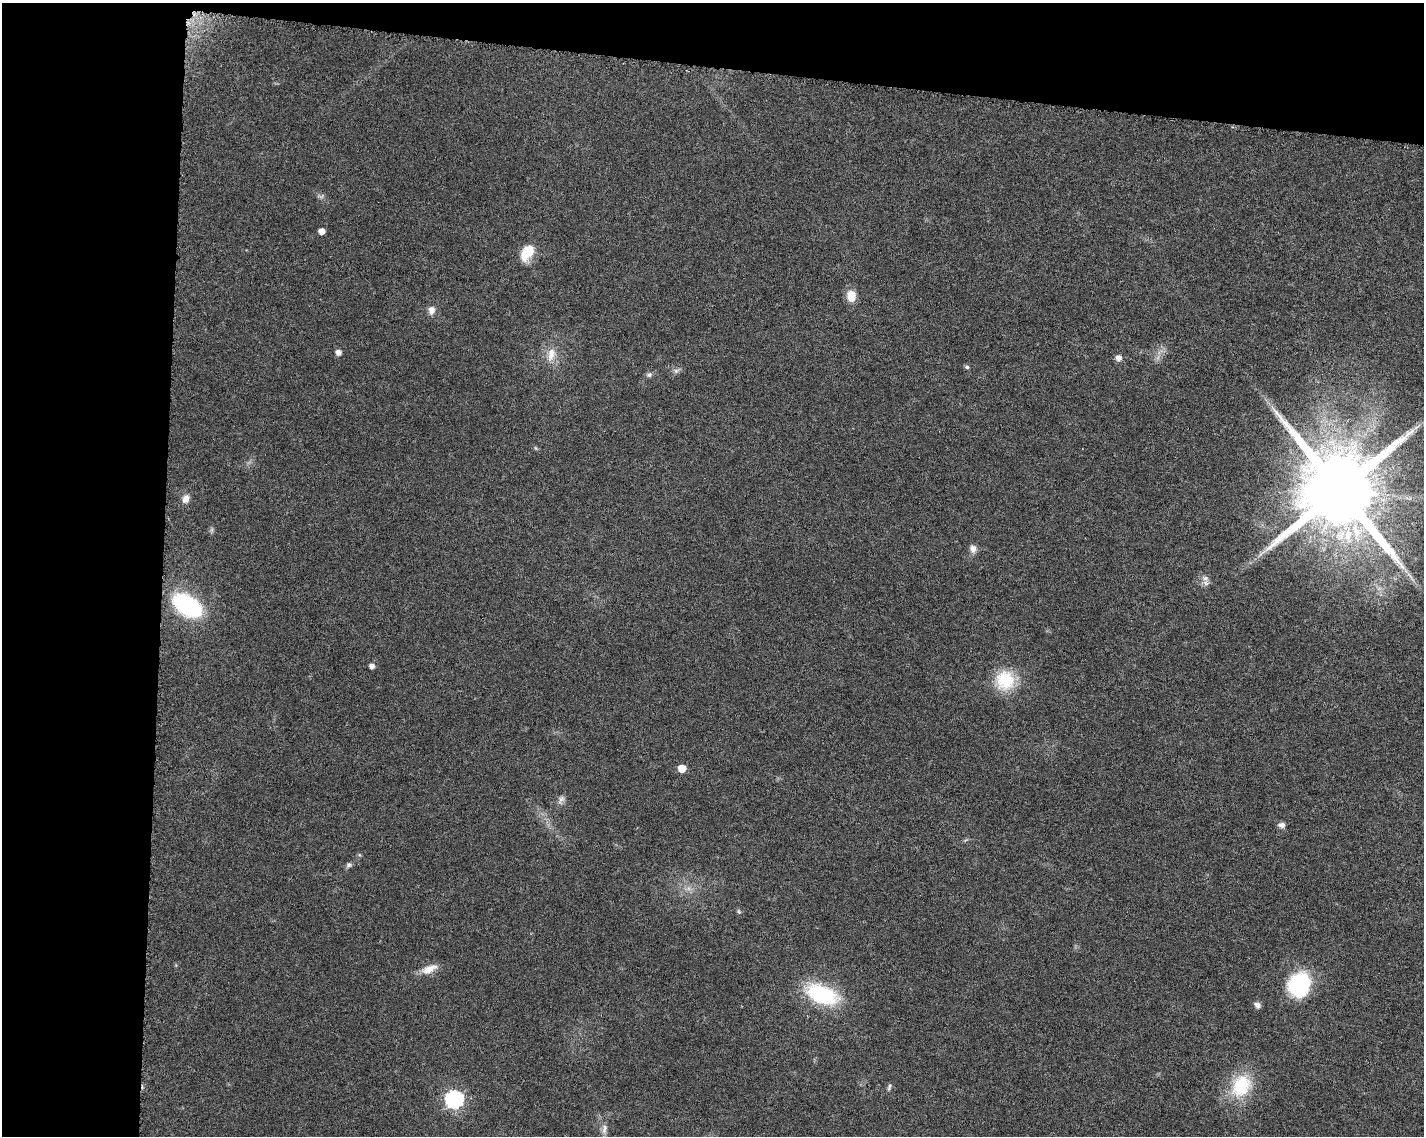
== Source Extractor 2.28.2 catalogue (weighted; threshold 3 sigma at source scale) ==
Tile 1 of 3 x 4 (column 1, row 1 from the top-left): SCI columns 232-1653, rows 3416-4549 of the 4786 x 4554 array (HDU 1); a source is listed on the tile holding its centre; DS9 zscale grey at full resolution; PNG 1426 x 1138 px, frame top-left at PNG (2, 3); no overlay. Shown black and unused: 17% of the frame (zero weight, under 6 of 12 exposures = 1% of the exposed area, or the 3 px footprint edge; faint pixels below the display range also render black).
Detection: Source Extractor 2.28.2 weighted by HDU 2 'WHT'; one run over the whole footprint, this tile lists its part. Background 0.0301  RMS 0.002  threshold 0.00818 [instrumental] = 3 sigma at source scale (4.09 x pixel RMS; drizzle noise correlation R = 1.36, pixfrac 0.8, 0.0396/0.0396 arcsec/px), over >= 5 px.
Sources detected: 32; all 32 listed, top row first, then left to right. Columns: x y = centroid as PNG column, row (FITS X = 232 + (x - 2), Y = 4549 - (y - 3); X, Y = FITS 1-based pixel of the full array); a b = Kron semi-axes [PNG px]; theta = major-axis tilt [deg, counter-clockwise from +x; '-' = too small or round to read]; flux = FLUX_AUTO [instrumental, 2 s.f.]
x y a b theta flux
321 231 5 4 - 1.5
527 253 20 12 60 4.2
851 296 12 9 -84 2.7
431 310 10 8 87 1.2
338 352 5 5 - 1.1
551 354 20 11 77 2.4
1118 358 6 5 - 1.2
967 367 5 4 - 0.4
676 371 7 6 - 0.53
649 375 8 6 11 0.5
536 448 6 4 -88 0.22
1339 490 22 20 -25 3500
186 499 11 8 68 1.3
973 549 8 7 - 1.2
1410 575 13 3 -45 0.7
1205 578 11 8 -9 0.94
187 605 21 12 -33 34
372 666 5 5 - 0.88
1005 680 24 23 - 7.7
682 768 5 5 - 3.2
561 799 13 7 61 0.79
1282 825 8 6 -3 0.79
349 865 8 6 17 0.47
739 911 7 4 -46 0.28
429 969 22 10 23 2.2
1299 985 21 17 64 22
822 994 32 17 -21 17
1257 1005 7 6 - 0.78
1241 1086 31 23 62 9.5
889 1087 10 4 72 0.39
454 1099 7 7 - 55
604 1129 16 7 82 1.2